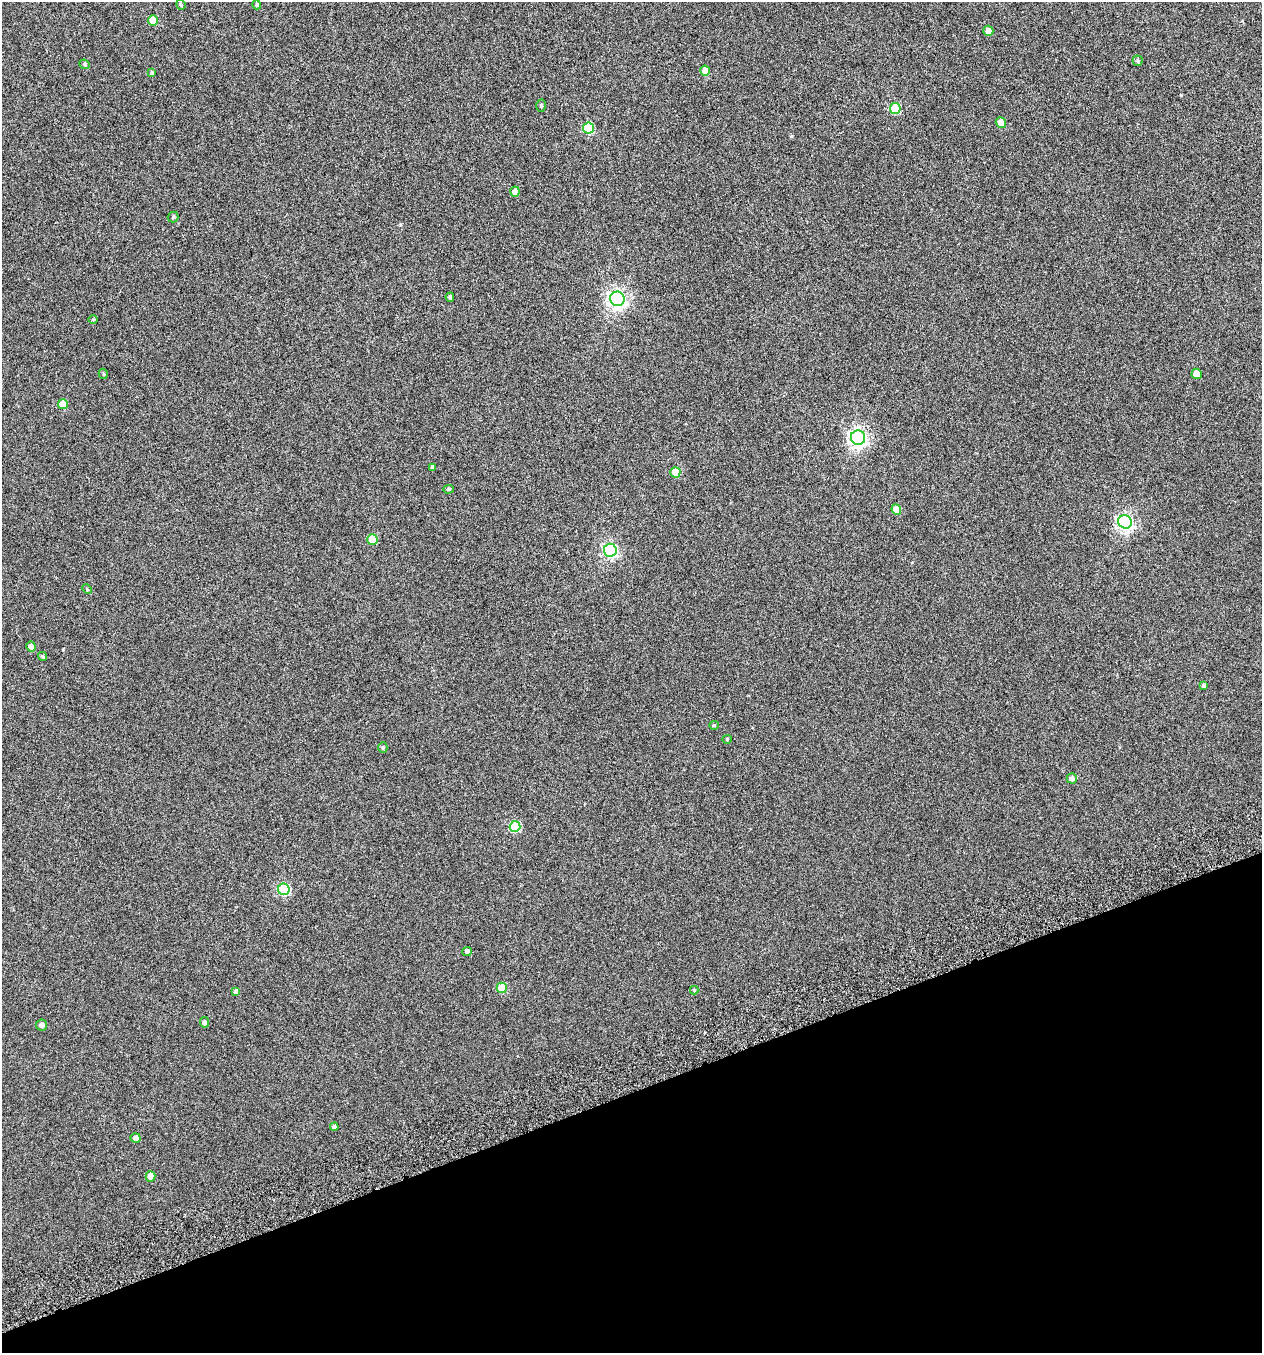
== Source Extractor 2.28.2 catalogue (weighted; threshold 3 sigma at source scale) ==
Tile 14 of 4 x 4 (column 2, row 4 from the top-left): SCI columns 1351-2610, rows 51-1401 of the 5271 x 5511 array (HDU 1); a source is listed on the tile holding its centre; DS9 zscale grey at full resolution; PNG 1264 x 1355 px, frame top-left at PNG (2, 2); each listed source drawn as its Kron ellipse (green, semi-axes under 4 px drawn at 4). Shown black and unused: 19% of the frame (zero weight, under 4 of 7 exposures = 3% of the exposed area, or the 3 px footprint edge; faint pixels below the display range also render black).
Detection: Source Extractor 2.28.2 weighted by HDU 2 'WHT'; one run over the whole footprint, this tile lists its part. Background -1.89e-04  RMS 0.0033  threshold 0.0137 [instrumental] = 3 sigma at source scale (4.09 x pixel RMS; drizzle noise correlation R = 1.36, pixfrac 0.8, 0.0396/0.0396 arcsec/px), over >= 5 px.
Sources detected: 47; all 47 listed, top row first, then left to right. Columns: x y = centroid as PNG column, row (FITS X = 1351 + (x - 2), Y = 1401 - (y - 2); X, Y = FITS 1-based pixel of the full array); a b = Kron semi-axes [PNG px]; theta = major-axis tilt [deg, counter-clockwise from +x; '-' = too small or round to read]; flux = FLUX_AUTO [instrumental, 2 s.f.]
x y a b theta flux
181 4 6 4 -69 0.4
257 5 4 4 - 0.45
153 20 5 5 - 4.6
988 31 5 5 - 1.8
1138 61 5 5 - 0.41
85 64 5 4 - 0.44
705 71 5 5 - 3.5
152 73 3 3 - 0.41
541 106 6 5 - 0.57
895 109 5 5 - 13
1001 123 5 5 - 2
589 128 5 5 - 16
515 192 5 4 - 2.3
173 217 5 5 - 0.47
450 297 4 3 - 0.56
617 299 7 7 - 120
93 320 5 3 - 0.28
103 374 5 4 - 0.38
1197 374 5 5 - 4
63 404 5 5 - 4.9
858 438 7 7 - 110
433 467 4 3 - 0.61
675 472 5 5 - 6.2
448 489 5 4 - 0.4
896 509 5 5 - 3.5
1125 522 7 6 - 84
372 539 5 5 - 6.5
610 550 6 6 - 58
87 589 5 3 - 0.27
31 647 5 4 - 1.5
43 656 4 4 - 0.48
1204 686 3 3 - 0.59
714 725 5 4 - 0.34
727 739 4 4 - 0.34
383 747 5 4 - 0.47
1072 778 5 5 - 1.2
515 826 5 5 - 18
284 889 5 5 - 23
467 951 5 4 - 0.8
502 988 5 5 - 9.6
694 990 4 4 - 0.33
236 991 4 4 - 0.93
205 1022 5 4 - 0.79
42 1025 5 5 - 1.2
334 1127 4 4 - 1
135 1138 5 5 - 1.5
151 1176 5 5 - 2.8